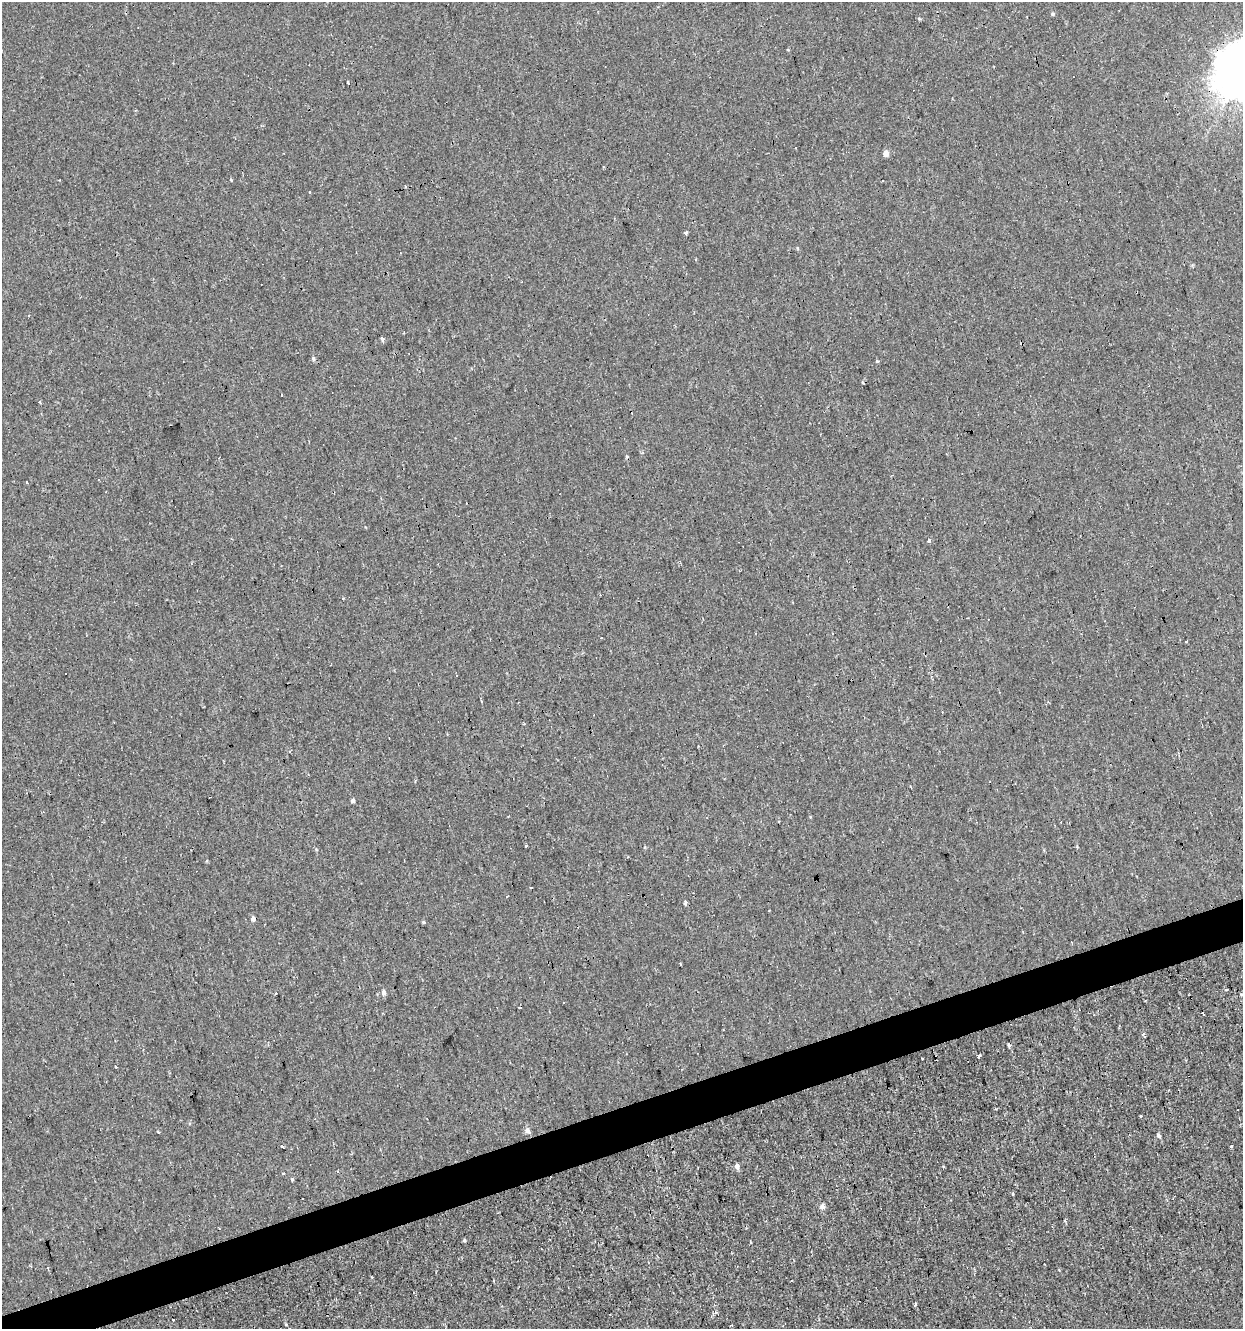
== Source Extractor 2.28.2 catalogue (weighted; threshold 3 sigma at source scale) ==
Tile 7 of 4 x 4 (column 3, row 2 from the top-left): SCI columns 2537-3777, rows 2655-3981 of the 5123 x 5308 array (HDU 1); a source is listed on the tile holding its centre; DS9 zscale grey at full resolution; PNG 1245 x 1331 px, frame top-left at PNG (2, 2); no overlay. Shown black and unused: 3% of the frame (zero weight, under 2 of 3 exposures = <1% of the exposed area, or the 3 px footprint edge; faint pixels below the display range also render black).
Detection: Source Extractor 2.28.2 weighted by HDU 2 'WHT'; one run over the whole footprint, this tile lists its part. Background -2.46e-04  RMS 0.0043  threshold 0.0194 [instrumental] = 3 sigma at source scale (4.5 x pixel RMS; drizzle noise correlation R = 1.50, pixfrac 1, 0.0396/0.0396 arcsec/px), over >= 5 px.
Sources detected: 55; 12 cosmic-ray / hot-pixel residue — not listed; the other 43 listed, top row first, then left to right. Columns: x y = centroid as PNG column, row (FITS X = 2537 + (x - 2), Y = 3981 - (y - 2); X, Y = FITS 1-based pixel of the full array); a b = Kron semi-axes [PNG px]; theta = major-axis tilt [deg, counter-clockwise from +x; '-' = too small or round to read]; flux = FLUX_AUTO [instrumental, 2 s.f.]
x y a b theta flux
1053 14 5 4 - 0.62
795 148 3 3 - 8.7
886 153 4 4 - 4
231 180 4 3 - 0.42
310 191 3 3 - 0.94
685 233 3 3 - 3.7
383 340 6 3 -86 1
313 358 5 5 - 0.85
876 361 4 3 - 0.55
40 402 3 3 - 1.2
929 540 5 3 - 0.97
601 637 3 3 - 0.96
1187 641 3 3 - 0.81
353 801 4 3 - 1.3
526 846 3 3 - 1.9
685 903 4 3 - 3.5
253 919 5 5 - 1.4
383 992 5 4 - 1.7
276 993 3 2 - 0.38
564 1003 3 3 - 1.9
1144 1035 6 4 -52 1.3
1009 1045 4 3 - 1.4
626 1054 3 2 - 0.39
978 1056 3 3 - 12
922 1058 3 2 - 0.38
116 1067 3 3 - 0.88
1141 1116 3 3 - 4.2
527 1130 5 4 - 2.4
158 1132 3 3 - 2
1159 1135 6 5 - 0.94
283 1146 3 3 - 1
1231 1147 3 3 - 6.3
737 1166 6 5 - 1.6
338 1171 3 2 - 0.32
283 1173 3 3 - 8
292 1180 3 3 - 5.5
1013 1194 5 3 - 0.36
822 1207 6 5 - 2.2
1065 1221 4 3 - 0.55
464 1240 5 4 - 0.51
750 1242 3 3 - 0.69
48 1268 3 3 - 0.72
915 1304 6 3 54 0.46
Unlisted compact peaks at least as high as the median listed source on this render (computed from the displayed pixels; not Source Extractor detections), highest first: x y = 423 922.